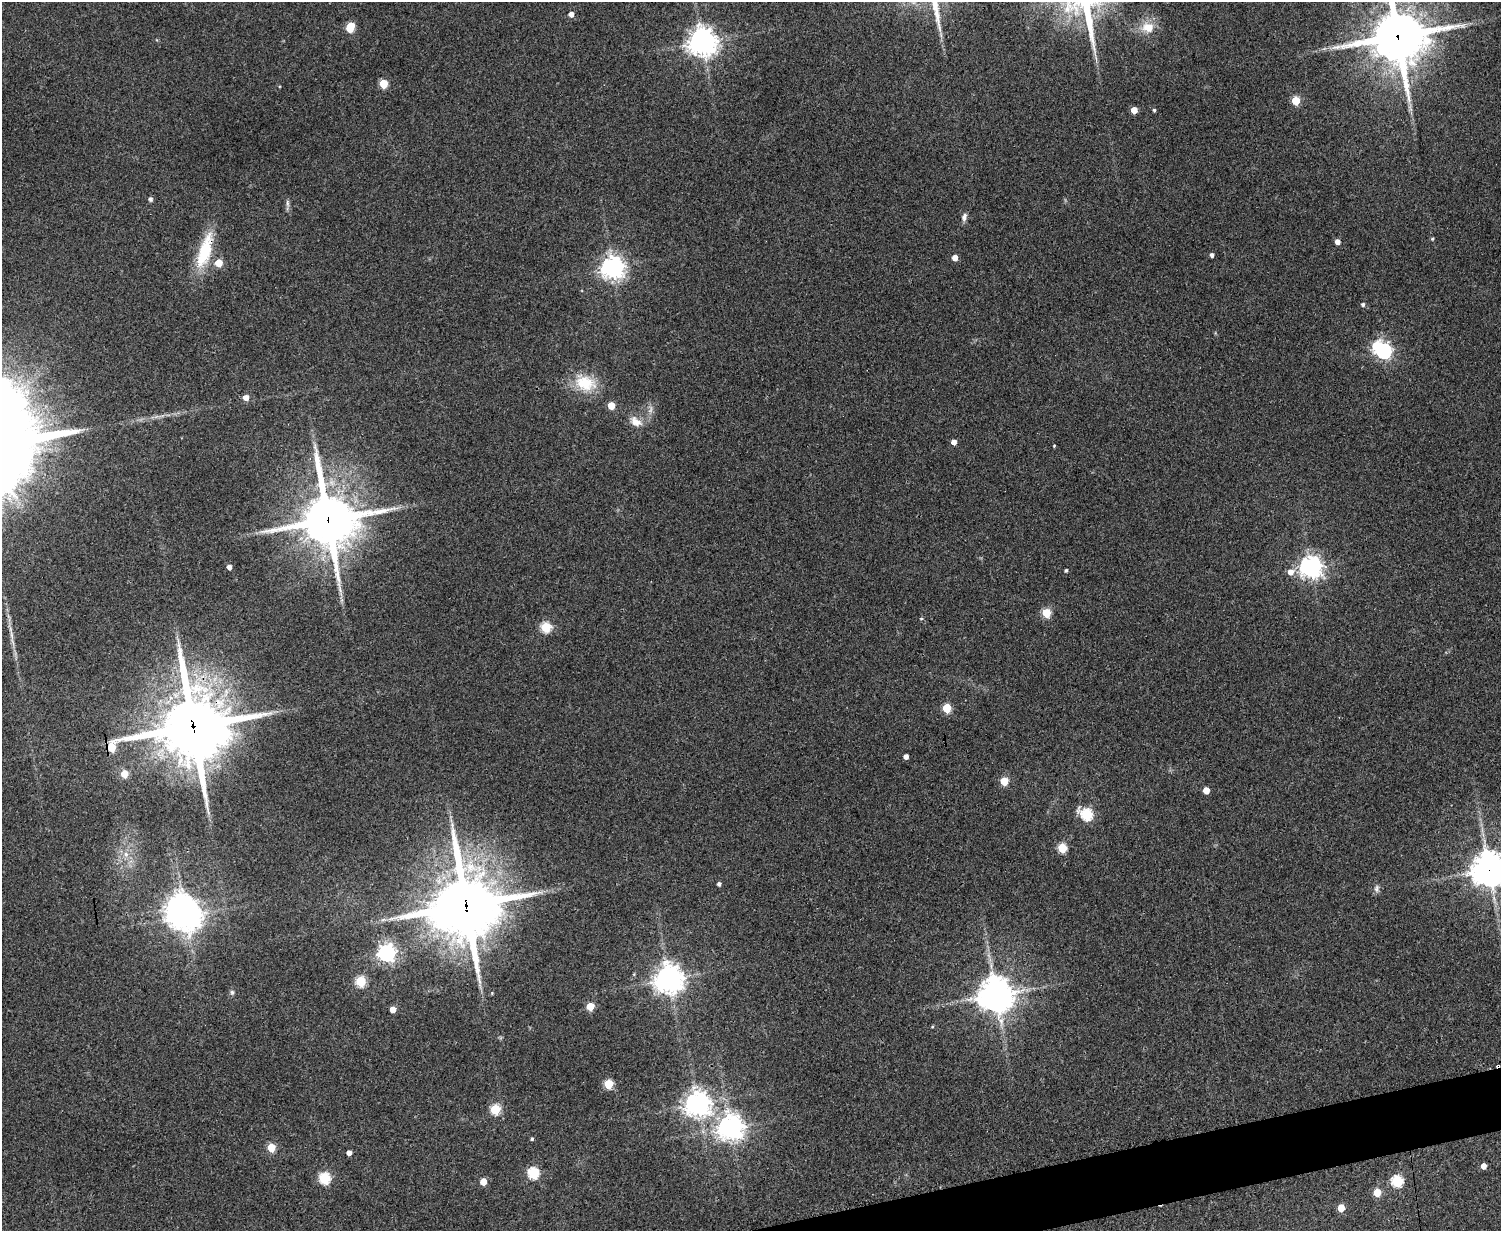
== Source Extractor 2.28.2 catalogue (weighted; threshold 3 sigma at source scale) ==
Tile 5 of 3 x 4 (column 2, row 2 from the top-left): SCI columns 1659-3157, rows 2460-3688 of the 4918 x 4927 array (HDU 1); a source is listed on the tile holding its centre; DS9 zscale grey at full resolution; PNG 1503 x 1233 px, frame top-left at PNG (2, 2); no overlay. Shown black and unused: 2% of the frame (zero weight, under 3 of 4 exposures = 2% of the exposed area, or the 3 px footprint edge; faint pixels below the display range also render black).
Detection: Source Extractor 2.28.2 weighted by HDU 2 'WHT'; one run over the whole footprint, this tile lists its part. Background 0.0787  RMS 0.0057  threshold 0.0256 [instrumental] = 3 sigma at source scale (4.5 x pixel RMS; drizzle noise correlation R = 1.50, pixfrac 1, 0.05/0.05 arcsec/px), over >= 5 px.
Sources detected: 78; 3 inside a brighter object's white glare — not listed; the other 75 listed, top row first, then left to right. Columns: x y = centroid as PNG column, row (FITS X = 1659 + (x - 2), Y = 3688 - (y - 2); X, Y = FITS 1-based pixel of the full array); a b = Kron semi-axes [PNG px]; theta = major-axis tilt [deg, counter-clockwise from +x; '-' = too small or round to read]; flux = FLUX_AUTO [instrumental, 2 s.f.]
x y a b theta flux
571 14 4 4 - 4.4
350 27 7 5 72 24
1148 27 17 14 -1 8.9
1398 36 19 18 - 3000
702 42 9 9 - 690
383 84 5 5 - 21
1296 100 5 5 - 22
1410 108 12 4 -69 2.1
1134 110 5 5 - 8.4
1154 110 3 3 - 0.93
150 199 5 4 - 1.7
287 203 11 4 -90 1.6
964 217 11 6 75 2.3
1432 239 4 4 - 0.77
1337 242 5 4 - 3.5
205 251 46 14 73 27
1212 255 4 4 - 1.9
955 258 5 4 - 4.9
219 263 5 5 - 13
613 268 7 7 - 470
1363 304 5 5 - 1.3
1384 351 6 6 - 170
585 383 28 20 -12 19
246 398 5 5 - 5.1
611 405 5 5 - 12
636 422 17 10 -33 6
954 442 4 4 - 3.8
1054 446 3 3 - 0.48
328 520 19 17 -75 3100
229 567 4 4 - 3.2
1311 567 7 7 - 450
1066 570 4 4 - 0.89
1291 572 7 6 - 4.7
1046 613 5 5 - 26
546 627 5 5 - 40
11 635 11 4 -79 2
947 708 5 5 - 24
193 727 29 24 16 4500
906 756 4 4 - 3
124 774 5 5 - 14
1004 781 5 5 - 18
1206 790 5 4 - 7.9
1087 814 6 6 - 65
1062 848 5 5 - 28
126 854 8 6 -69 2.4
1489 869 11 11 - 1100
719 884 4 4 - 1.6
1376 889 11 6 81 1.9
466 905 22 18 -78 3900
445 915 14 9 -10 400
186 916 10 9 - 730
387 953 7 6 - 240
634 974 5 4 - 0.57
669 979 9 9 - 620
360 981 5 5 - 38
232 992 7 5 -75 1.2
996 995 11 11 - 1200
590 1006 5 5 - 16
393 1009 5 4 - 5.9
932 1027 5 3 - 0.52
1498 1066 6 3 -1 0.87
608 1084 5 5 - 29
698 1104 8 8 - 620
495 1109 5 5 - 38
731 1128 8 8 - 590
532 1139 4 3 - 0.87
271 1147 5 5 - 20
349 1153 4 4 - 3.8
1484 1166 5 4 - 4.2
533 1173 6 5 - 58
324 1178 6 5 - 49
483 1181 5 5 - 9.2
1397 1181 6 6 - 59
1377 1192 5 5 - 15
1341 1208 5 5 - 12
Overlapping masked pixels (flux is a lower limit): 7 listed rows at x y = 1398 36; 205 251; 328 520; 193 727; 1489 869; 466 905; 1498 1066
Isophote crosses this tile's border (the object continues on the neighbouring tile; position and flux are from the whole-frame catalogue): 2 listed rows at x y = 1398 36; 1489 869